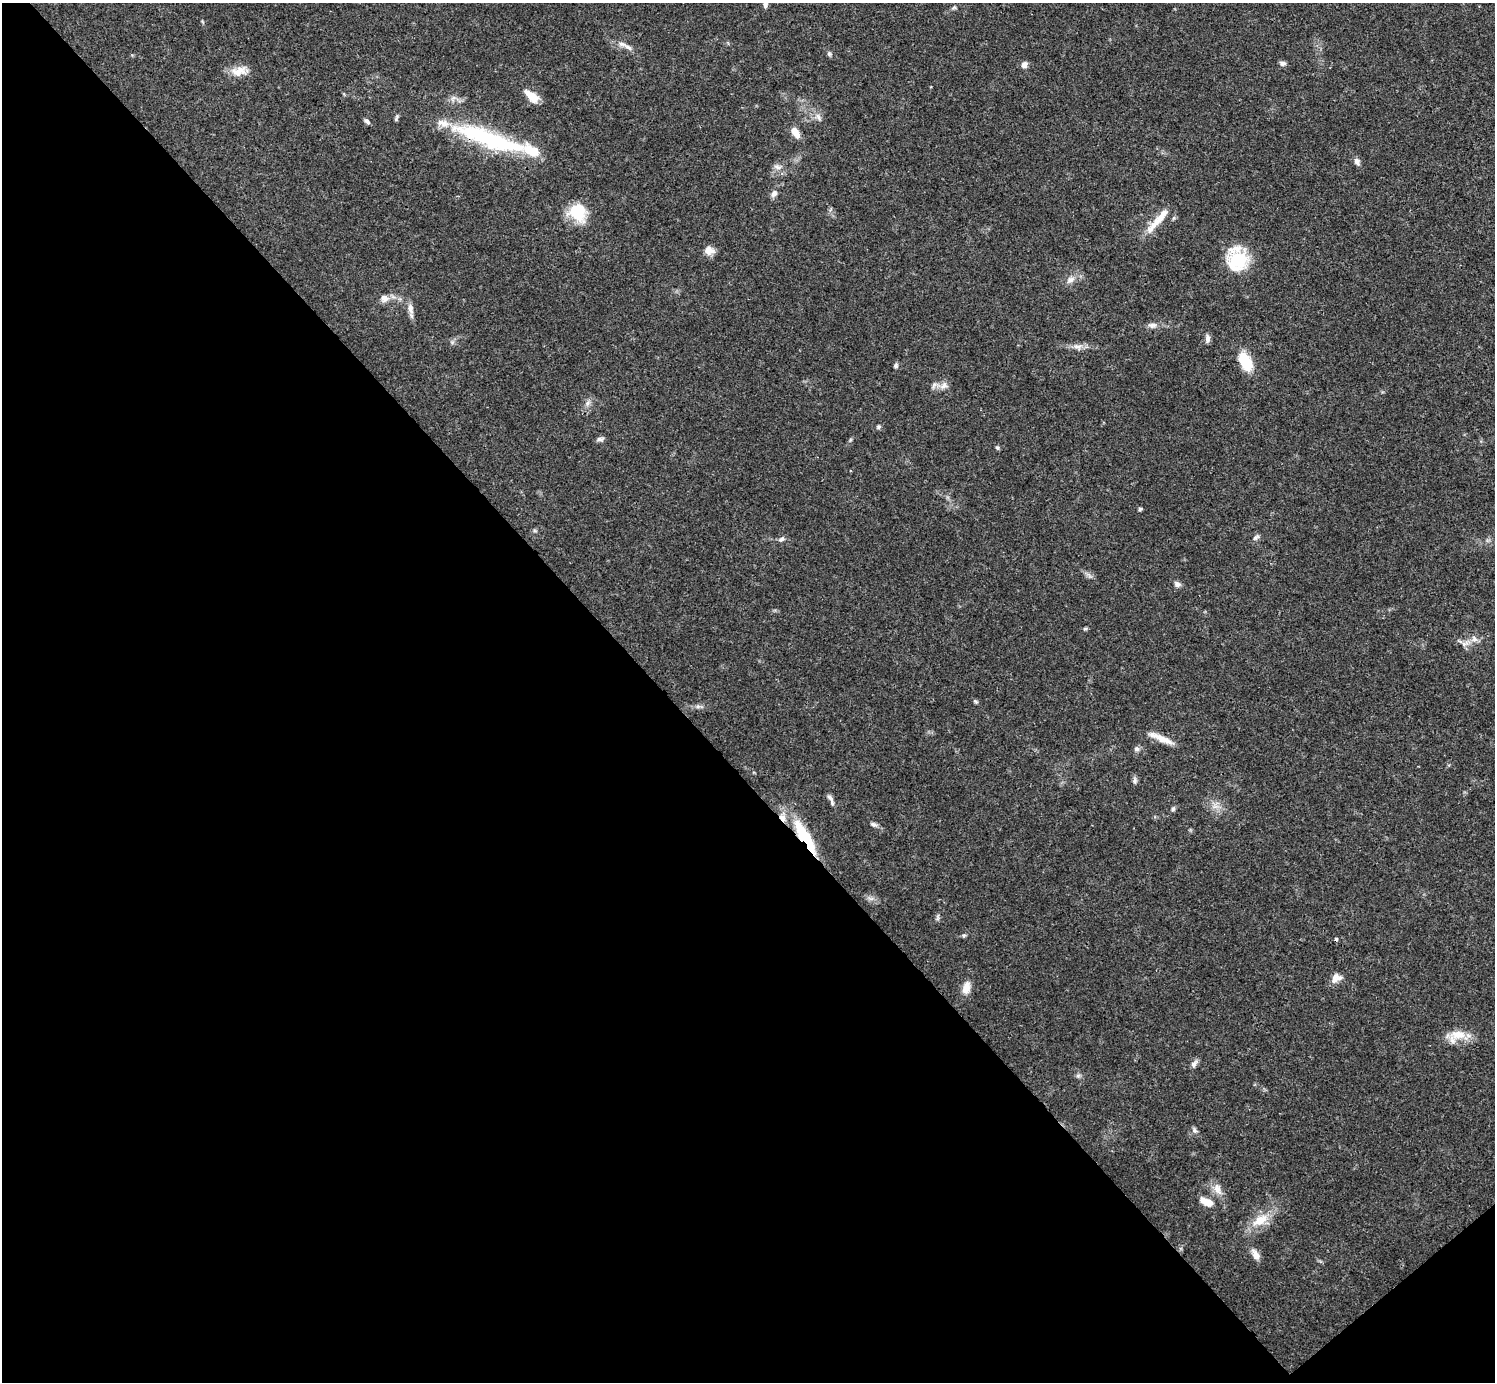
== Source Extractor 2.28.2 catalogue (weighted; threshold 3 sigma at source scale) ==
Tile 14 of 4 x 4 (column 2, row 4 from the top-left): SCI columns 1495-2987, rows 154-1533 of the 5972 x 5970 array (HDU 1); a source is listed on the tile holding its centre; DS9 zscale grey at full resolution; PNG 1497 x 1384 px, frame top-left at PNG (2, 3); no overlay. Shown black and unused: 45% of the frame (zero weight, under 3 of 4 exposures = <1% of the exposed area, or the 3 px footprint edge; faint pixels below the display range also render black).
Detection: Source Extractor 2.28.2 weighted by HDU 2 'WHT'; one run over the whole footprint, this tile lists its part. Background 0.0571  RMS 0.0031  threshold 0.0141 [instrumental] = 3 sigma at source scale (4.5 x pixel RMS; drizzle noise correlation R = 1.50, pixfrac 1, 0.05/0.05 arcsec/px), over >= 5 px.
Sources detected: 63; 1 cosmic-ray / hot-pixel residue — not listed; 2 inside a brighter listed object's ellipse — not listed separately; the other 60 listed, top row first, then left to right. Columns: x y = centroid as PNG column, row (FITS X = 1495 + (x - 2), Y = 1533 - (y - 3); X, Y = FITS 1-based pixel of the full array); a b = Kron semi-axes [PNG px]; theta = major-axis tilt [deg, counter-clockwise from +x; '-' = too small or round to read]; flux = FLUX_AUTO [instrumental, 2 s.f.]
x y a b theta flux
765 4 10 7 84 1.3
954 7 7 4 2 0.47
628 47 13 6 -28 1.5
829 54 6 5 - 0.56
1283 63 8 6 -19 0.89
1024 65 8 6 55 1.5
239 71 22 12 14 4
531 96 18 8 -41 4.9
819 117 10 5 -55 1.1
396 118 10 4 77 0.62
367 121 8 5 -35 0.78
795 133 14 7 -58 2.9
490 139 96 18 -19 37
1357 162 10 7 -61 1.2
777 167 11 6 -7 1.3
774 194 10 7 55 1.3
578 213 23 19 -59 9.9
1158 220 43 8 49 5.7
709 250 12 10 -25 2.4
1238 259 30 22 -17 13
1070 280 12 8 24 2
384 298 10 9 - 2
410 308 14 7 -82 1.9
1152 325 12 7 6 1.4
1207 338 10 6 -87 1.2
1077 347 13 7 -8 1.9
1245 362 23 13 -62 8.2
896 365 7 5 61 0.57
944 386 12 9 44 1.8
587 403 7 6 - 0.98
879 427 6 5 - 0.56
600 439 10 5 6 0.87
997 448 6 5 - 0.49
1140 509 5 4 - 0.44
1256 537 11 5 32 0.79
782 539 8 6 31 0.87
1177 584 8 7 - 1.1
1085 629 6 4 1 0.46
1474 639 9 7 -47 1.5
1464 644 7 6 - 1.1
976 702 6 4 -20 0.44
1161 738 36 7 -23 4
1137 749 7 7 - 0.87
1135 780 10 5 -88 0.84
830 798 11 5 -39 1.1
1173 809 5 5 - 0.57
782 818 11 8 -45 2.2
873 824 9 6 -22 0.89
805 838 43 10 -59 18
964 935 5 5 - 0.5
1336 977 17 9 72 2.1
966 988 18 9 73 3
1458 1035 25 13 -1 5.7
1194 1064 11 7 51 1.2
1078 1075 7 4 0 0.63
1195 1130 7 5 -60 0.72
1217 1189 16 10 -77 2.8
1206 1202 19 9 -27 3.4
1260 1220 25 13 29 6.8
1256 1255 15 8 -59 2.3
Overlapping masked pixels (flux is a lower limit): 3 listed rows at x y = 490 139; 782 818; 805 838
Isophote crosses this tile's border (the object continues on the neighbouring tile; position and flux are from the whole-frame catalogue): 1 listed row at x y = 765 4